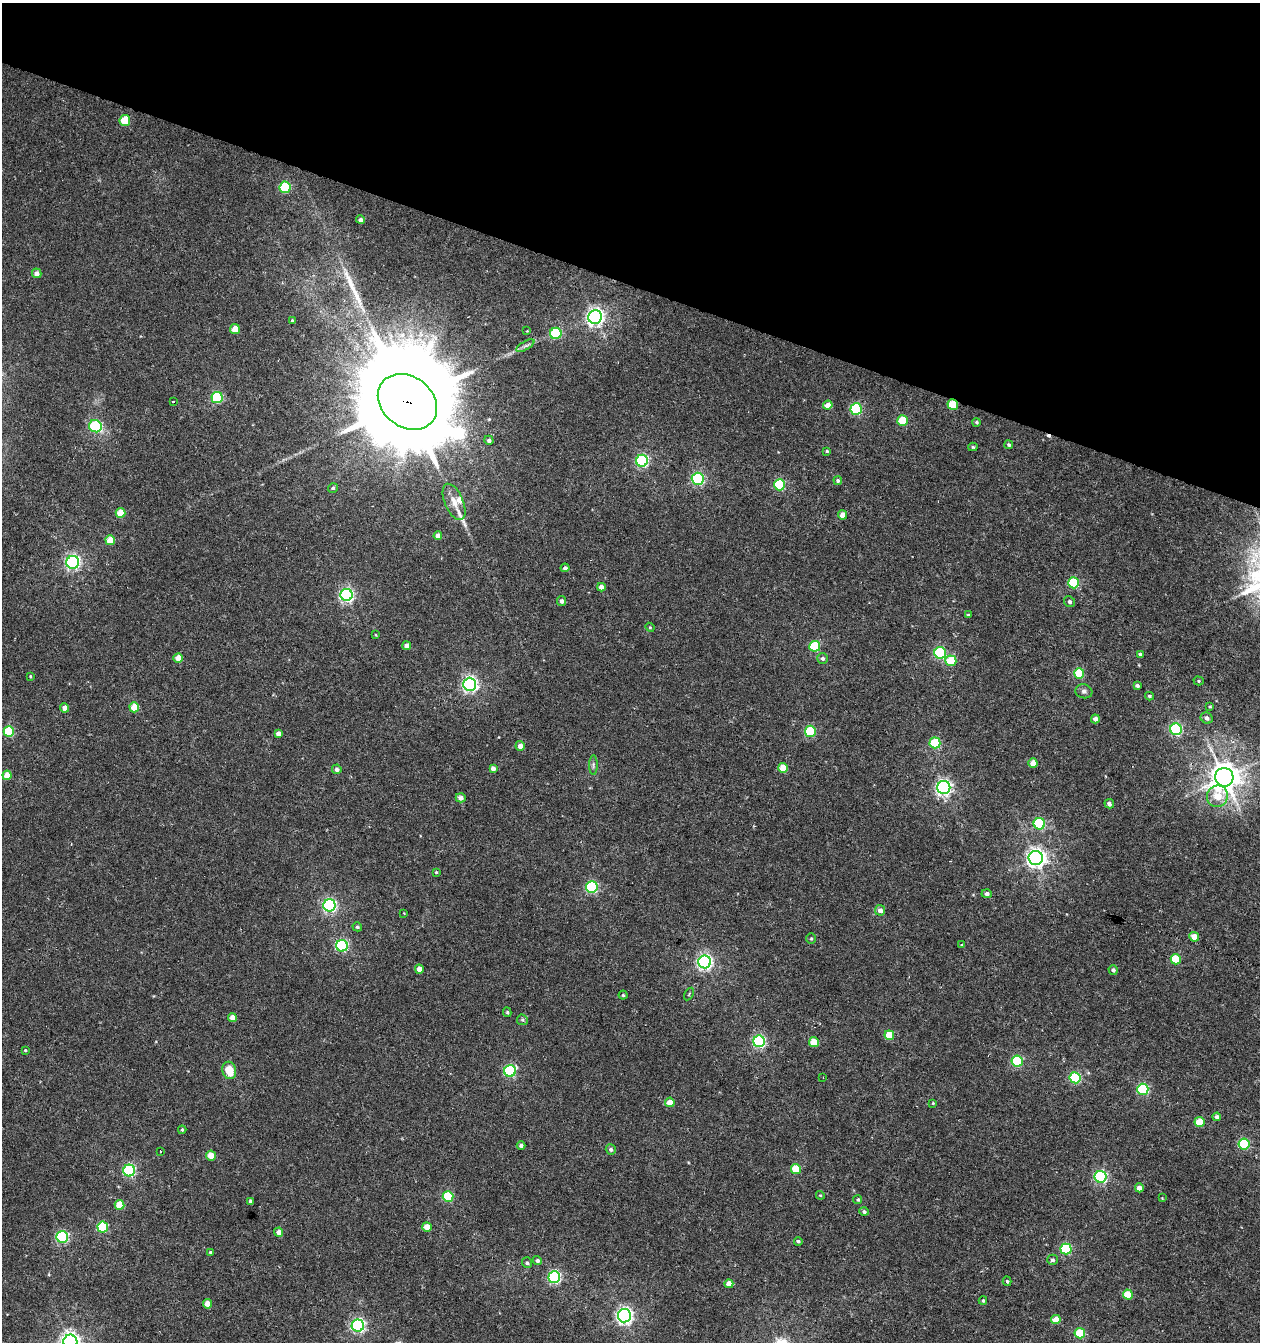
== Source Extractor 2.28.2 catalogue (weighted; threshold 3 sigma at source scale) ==
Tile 2 of 4 x 4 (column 2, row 1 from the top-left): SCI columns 1534-2791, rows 4019-5358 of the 5517 x 5361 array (HDU 1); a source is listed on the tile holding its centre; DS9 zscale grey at full resolution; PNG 1262 x 1344 px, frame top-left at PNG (2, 3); each listed source drawn as its Kron ellipse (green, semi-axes under 4 px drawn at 4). Shown black and unused: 21% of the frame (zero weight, under 5 of 10 exposures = <1% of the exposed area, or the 3 px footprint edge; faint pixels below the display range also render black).
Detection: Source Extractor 2.28.2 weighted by HDU 2 'WHT'; one run over the whole footprint, this tile lists its part. Background 0.00246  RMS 0.0021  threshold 0.00868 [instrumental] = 3 sigma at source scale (4.09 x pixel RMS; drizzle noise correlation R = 1.36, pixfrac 0.8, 0.0396/0.0396 arcsec/px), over >= 5 px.
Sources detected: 158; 2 cosmic-ray / hot-pixel residue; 2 long thin detections or spike segments (spike, bleed or trail) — neither listed nor drawn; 1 inside a brighter listed object's ellipse — not listed separately; the other 153 listed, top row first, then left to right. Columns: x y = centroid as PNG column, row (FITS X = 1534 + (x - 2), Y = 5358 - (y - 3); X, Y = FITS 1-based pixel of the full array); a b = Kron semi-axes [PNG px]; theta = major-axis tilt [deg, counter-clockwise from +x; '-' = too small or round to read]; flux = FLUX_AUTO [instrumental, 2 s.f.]
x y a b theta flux
125 121 5 5 - 6.9
285 187 6 5 - 15
360 220 4 4 - 0.63
37 273 5 4 - 1
595 317 7 6 - 80
292 320 3 3 - 0.23
235 329 5 4 - 3.4
527 331 3 3 - 0.13
556 333 6 5 - 14
525 346 10 4 30 0.59
217 397 5 5 - 17
173 402 3 3 - 0.49
407 402 32 25 -37 7100
953 404 5 5 - 8.4
828 405 5 4 - 2
856 409 6 5 - 18
902 421 5 5 - 6.6
977 422 4 4 - 0.31
95 426 6 6 - 16
489 440 5 4 - 0.51
1009 445 4 4 - 0.37
973 447 4 4 - 0.27
827 451 4 3 - 0.22
642 461 6 6 - 33
698 479 6 6 - 28
838 481 4 4 - 0.38
780 485 6 5 - 17
333 488 5 4 - 0.36
454 502 19 9 -66 2.2
121 513 5 5 - 4.4
843 515 4 4 - 2
438 536 4 4 - 1.1
110 540 5 5 - 3.6
73 562 6 6 - 51
565 568 4 4 - 0.54
1074 583 5 5 - 12
601 587 4 4 - 1.1
346 595 6 6 - 44
561 601 5 4 - 0.67
1069 602 6 5 - 0.44
968 615 4 3 - 0.25
650 627 4 4 - 0.22
376 635 4 2 - 0.13
407 646 4 4 - 1.1
815 646 5 5 - 12
940 653 6 6 - 22
1140 654 4 4 - 0.44
178 658 5 4 - 2.9
823 658 5 5 - 0.5
951 661 5 5 - 5.4
1079 673 5 5 - 7.2
30 676 3 2 - 0.18
1199 681 5 4 - 0.3
470 684 6 6 - 55
1137 686 4 3 - 0.52
1084 691 8 7 - 0.63
1149 696 4 4 - 0.35
134 707 5 5 - 4.7
1210 707 4 3 - 0.24
65 708 4 4 - 1.7
1207 718 6 5 - 0.82
1095 719 4 4 - 0.88
1176 729 6 5 - 24
810 731 5 5 - 13
9 732 5 5 - 11
278 733 4 4 - 0.93
935 743 5 5 - 9.9
520 746 5 4 - 1.2
1033 763 4 4 - 1.9
593 765 10 4 90 0.43
493 768 4 4 - 0.83
783 768 5 4 - 4.3
337 769 5 4 - 0.63
7 775 5 4 - 3.3
1224 777 9 9 - 300
944 787 6 6 - 59
1217 796 11 10 - 4
461 798 5 4 - 0.78
1109 804 5 4 - 0.51
1039 824 6 5 - 15
1036 858 7 7 - 100
436 872 3 3 - 0.2
592 887 6 6 - 21
987 894 5 4 - 0.74
329 905 6 6 - 41
880 910 5 5 - 1.1
404 913 2 2 - 0.12
357 927 5 4 - 0.32
1194 937 5 4 - 2.7
811 939 5 4 - 0.27
962 945 4 3 - 0.2
342 946 6 6 - 24
1176 959 5 5 - 6.9
705 962 6 6 - 59
419 969 4 4 - 1.9
1113 970 5 4 - 0.57
689 994 7 3 59 0.22
623 995 4 4 - 0.28
507 1012 5 4 - 0.27
232 1017 4 4 - 1.6
522 1020 5 5 - 0.3
889 1035 5 5 - 4.7
759 1041 6 6 - 31
814 1042 5 5 - 4.1
25 1050 3 3 - 0.21
1017 1061 5 5 - 17
229 1070 9 7 -77 3.6
510 1071 6 6 - 22
823 1077 2 2 - 0.16
1075 1078 5 5 - 17
1143 1089 5 5 - 20
670 1102 5 4 - 2.8
933 1103 3 3 - 0.18
1217 1117 4 4 - 0.73
1199 1122 5 5 - 5.2
182 1130 4 3 - 0.28
1244 1144 5 5 - 15
521 1145 4 4 - 0.56
611 1149 5 5 - 0.51
161 1152 3 2 - 0.19
211 1155 5 5 - 3.6
796 1169 5 5 - 5.3
129 1171 6 6 - 29
1101 1177 6 6 - 35
1139 1188 4 4 - 1.4
820 1195 4 3 - 0.2
448 1196 5 5 - 12
1162 1198 2 2 - 0.13
858 1199 5 4 - 0.28
251 1201 4 3 - 0.69
120 1205 5 5 - 4.7
864 1212 4 4 - 0.43
103 1227 5 5 - 12
427 1227 5 4 - 2.7
279 1232 5 4 - 1.2
62 1237 6 6 - 25
798 1241 4 4 - 0.34
1066 1249 5 5 - 16
210 1252 3 3 - 0.28
537 1260 4 4 - 0.55
1052 1260 5 5 - 0.49
527 1263 5 5 - 0.4
554 1277 6 6 - 30
1007 1281 5 4 - 0.31
729 1284 4 4 - 1.8
1128 1294 5 4 - 4.4
983 1301 4 3 - 0.28
207 1304 5 4 - 2.3
624 1316 6 6 - 70
1056 1320 5 4 - 3
358 1326 6 6 - 40
1080 1333 5 5 - 8.4
70 1342 7 7 - 100
Overlapping masked pixels (flux is a lower limit): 2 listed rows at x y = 407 402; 953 404
Isophote crosses this tile's border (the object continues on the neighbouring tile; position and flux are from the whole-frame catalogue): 1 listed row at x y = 70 1342